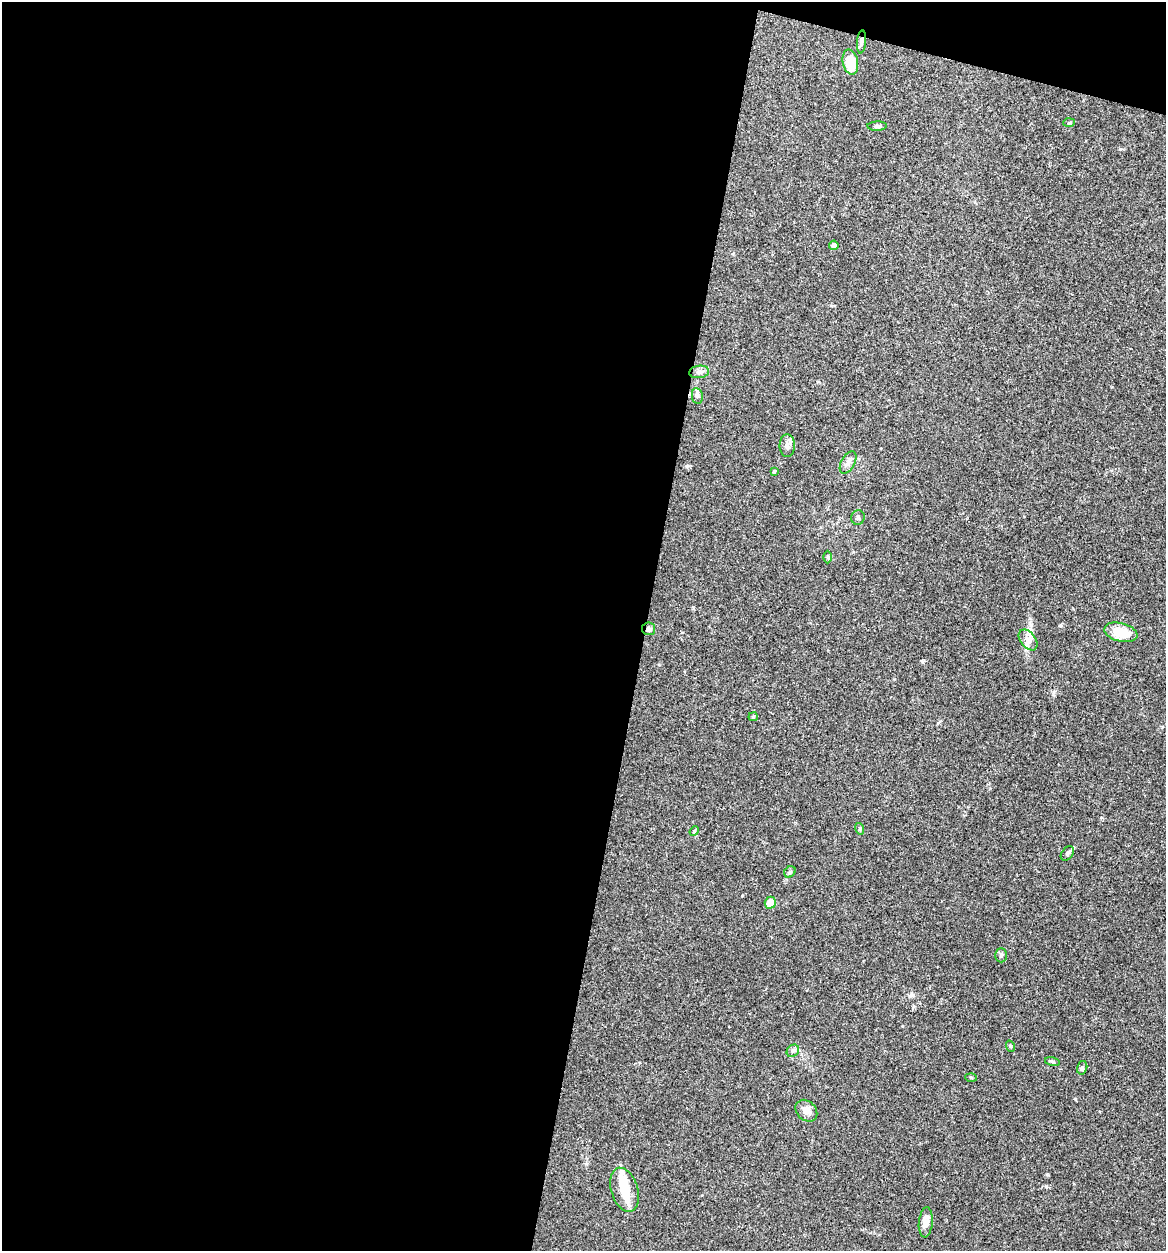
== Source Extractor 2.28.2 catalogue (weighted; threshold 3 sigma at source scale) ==
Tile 1 of 4 x 4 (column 1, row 1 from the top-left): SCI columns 125-1288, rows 3751-4999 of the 5024 x 5001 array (HDU 1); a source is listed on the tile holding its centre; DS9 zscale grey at full resolution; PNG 1168 x 1253 px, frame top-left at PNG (2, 2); each listed source drawn as its Kron ellipse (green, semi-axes under 4 px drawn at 4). Shown black and unused: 57% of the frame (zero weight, under 3 of 4 exposures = <1% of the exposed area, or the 3 px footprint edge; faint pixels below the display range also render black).
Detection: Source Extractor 2.28.2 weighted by HDU 2 'WHT'; one run over the whole footprint, this tile lists its part. Background 0.0777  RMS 0.0062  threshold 0.0278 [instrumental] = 3 sigma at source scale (4.5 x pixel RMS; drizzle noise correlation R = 1.50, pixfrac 1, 0.05/0.05 arcsec/px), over >= 5 px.
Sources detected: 33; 1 inside a brighter object's white glare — neither listed nor drawn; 2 inside a brighter listed object's ellipse — not listed separately; the other 30 listed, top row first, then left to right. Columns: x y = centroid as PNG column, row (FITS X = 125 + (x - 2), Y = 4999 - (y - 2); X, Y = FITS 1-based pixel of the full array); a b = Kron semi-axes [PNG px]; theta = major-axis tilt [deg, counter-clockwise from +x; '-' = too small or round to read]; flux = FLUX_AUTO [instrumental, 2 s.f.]
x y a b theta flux
861 42 12 4 84 2
850 62 13 7 -79 17
1069 123 6 4 2 0.82
877 126 10 4 1 1.3
834 245 5 4 - 3.9
699 372 10 6 9 2.2
697 396 8 5 -82 1.4
787 446 11 7 -89 2.7
848 462 12 6 59 2.8
774 471 3 3 - 0.9
858 518 7 6 - 1.4
828 557 6 4 -89 0.84
649 629 6 6 - 1.6
1121 632 17 9 -14 13
1028 640 12 7 -52 3.7
753 717 4 4 - 0.74
860 829 6 3 -73 0.71
694 831 5 4 - 0.68
1067 853 8 5 51 1.4
790 872 6 5 - 1.1
770 903 6 5 - 6.7
1001 955 7 5 -89 1.2
1010 1046 6 3 -70 0.73
793 1051 7 5 44 1.5
1052 1062 7 4 -11 1
1082 1068 7 5 76 1.1
971 1077 5 3 - 0.62
806 1111 12 9 -45 4
625 1190 23 13 -73 12
926 1222 15 7 85 4.7
Overlapping masked pixels (flux is a lower limit): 1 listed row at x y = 649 629
Unlisted compact peaks at least as high as the median listed source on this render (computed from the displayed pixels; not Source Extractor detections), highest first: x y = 1075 1099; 1046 1186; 1047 1174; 1060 625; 922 661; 1120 149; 742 896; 911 994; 686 466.